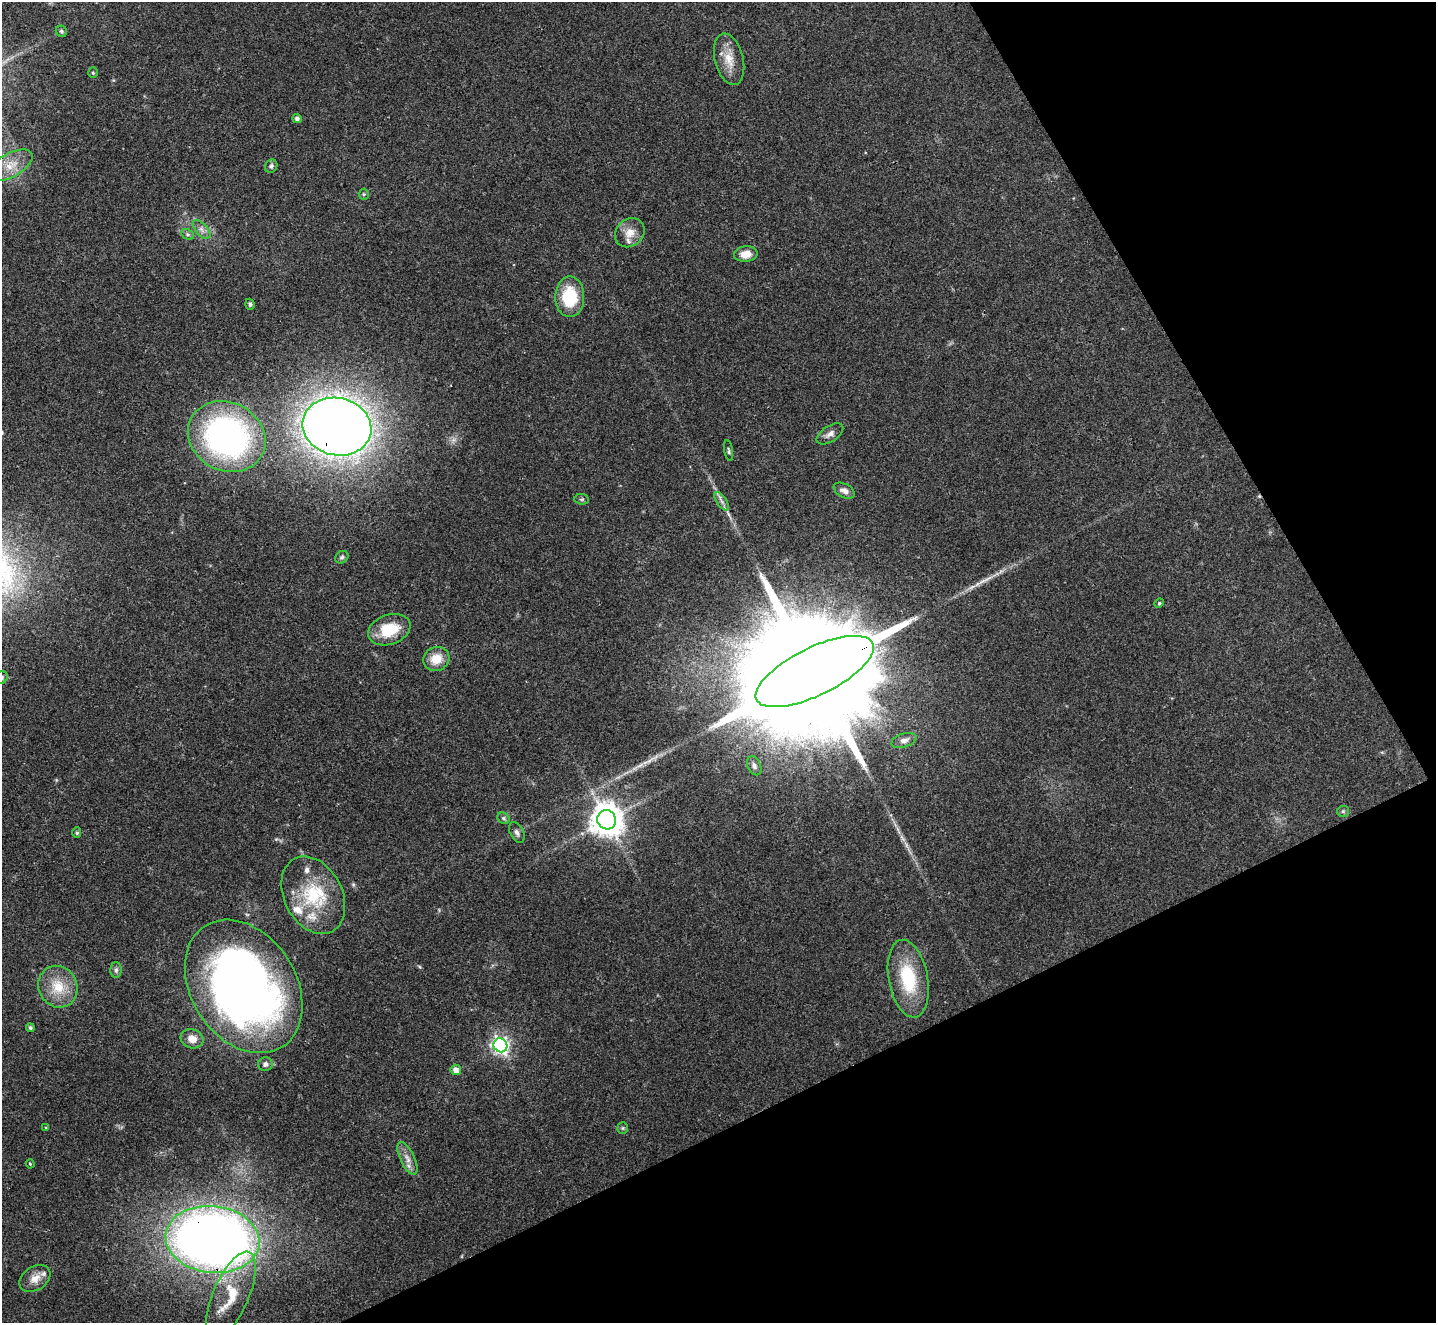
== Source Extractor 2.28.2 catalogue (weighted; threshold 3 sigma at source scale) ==
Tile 12 of 4 x 4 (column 4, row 3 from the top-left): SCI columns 4304-5737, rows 1477-2797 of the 5739 x 5730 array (HDU 1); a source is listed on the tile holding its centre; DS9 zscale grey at full resolution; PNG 1438 x 1325 px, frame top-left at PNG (2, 2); each listed source drawn as its Kron ellipse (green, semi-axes under 4 px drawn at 4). Shown black and unused: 26% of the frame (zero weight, under 3 of 4 exposures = <1% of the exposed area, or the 3 px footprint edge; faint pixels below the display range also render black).
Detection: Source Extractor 2.28.2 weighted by HDU 2 'WHT'; one run over the whole footprint, this tile lists its part. Background 0.0993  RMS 0.0063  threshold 0.0284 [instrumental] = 3 sigma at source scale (4.5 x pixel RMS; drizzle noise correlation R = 1.50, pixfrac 1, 0.05/0.05 arcsec/px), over >= 5 px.
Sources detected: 56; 2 too faint to see at this stretch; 1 cosmic-ray / hot-pixel residue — neither listed nor drawn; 3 inside a brighter listed object's ellipse — not listed separately; the other 50 listed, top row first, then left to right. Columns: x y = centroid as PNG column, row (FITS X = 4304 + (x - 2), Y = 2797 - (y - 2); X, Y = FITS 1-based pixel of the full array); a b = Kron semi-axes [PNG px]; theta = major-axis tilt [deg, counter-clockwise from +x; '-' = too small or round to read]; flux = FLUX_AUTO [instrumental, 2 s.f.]
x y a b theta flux
61 31 6 5 - 1
729 59 26 14 -76 11
93 73 5 4 - 0.89
297 119 5 4 - 2
11 165 24 12 29 11
271 166 7 6 - 1.7
364 194 5 5 - 0.94
202 229 11 6 -49 3.2
630 233 16 13 42 8.2
188 234 6 5 - 1.3
746 254 12 7 4 7.5
570 297 20 14 90 29
250 304 5 4 - 1.3
337 427 35 28 -13 900
830 434 15 7 33 3.5
227 437 40 34 -28 200
728 450 10 4 -81 1.2
844 491 11 7 -28 3.9
582 499 7 5 -6 1.1
722 501 10 4 -56 2.3
342 557 7 6 - 1.4
1159 603 5 4 - 0.81
389 630 22 15 19 21
436 659 13 11 25 11
815 671 65 24 26 50000
2 677 6 6 - 1.2
904 740 13 7 17 3.4
754 766 10 6 -67 2.2
1343 811 6 5 - 0.99
503 818 6 5 - 1.1
607 820 10 9 - 1300
517 832 11 6 -62 2.3
77 833 5 4 - 1
313 895 41 29 -62 42
116 970 8 5 89 1.6
908 979 39 19 -79 34
244 986 72 52 -57 460
58 987 21 19 -62 17
30 1028 4 4 - 1.5
192 1039 11 9 -18 6.6
500 1045 7 6 - 230
265 1064 7 6 - 2.2
456 1070 5 5 - 5
46 1128 4 3 - 0.57
623 1128 5 5 - 0.94
407 1158 18 7 -64 5.1
30 1164 5 4 - 0.71
213 1239 47 33 -6 680
35 1278 17 11 33 6.4
231 1295 47 18 67 27
Overlapping masked pixels (flux is a lower limit): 4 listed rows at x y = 337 427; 815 671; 244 986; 213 1239
Isophote crosses this tile's border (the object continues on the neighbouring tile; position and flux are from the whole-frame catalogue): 1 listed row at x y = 2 677